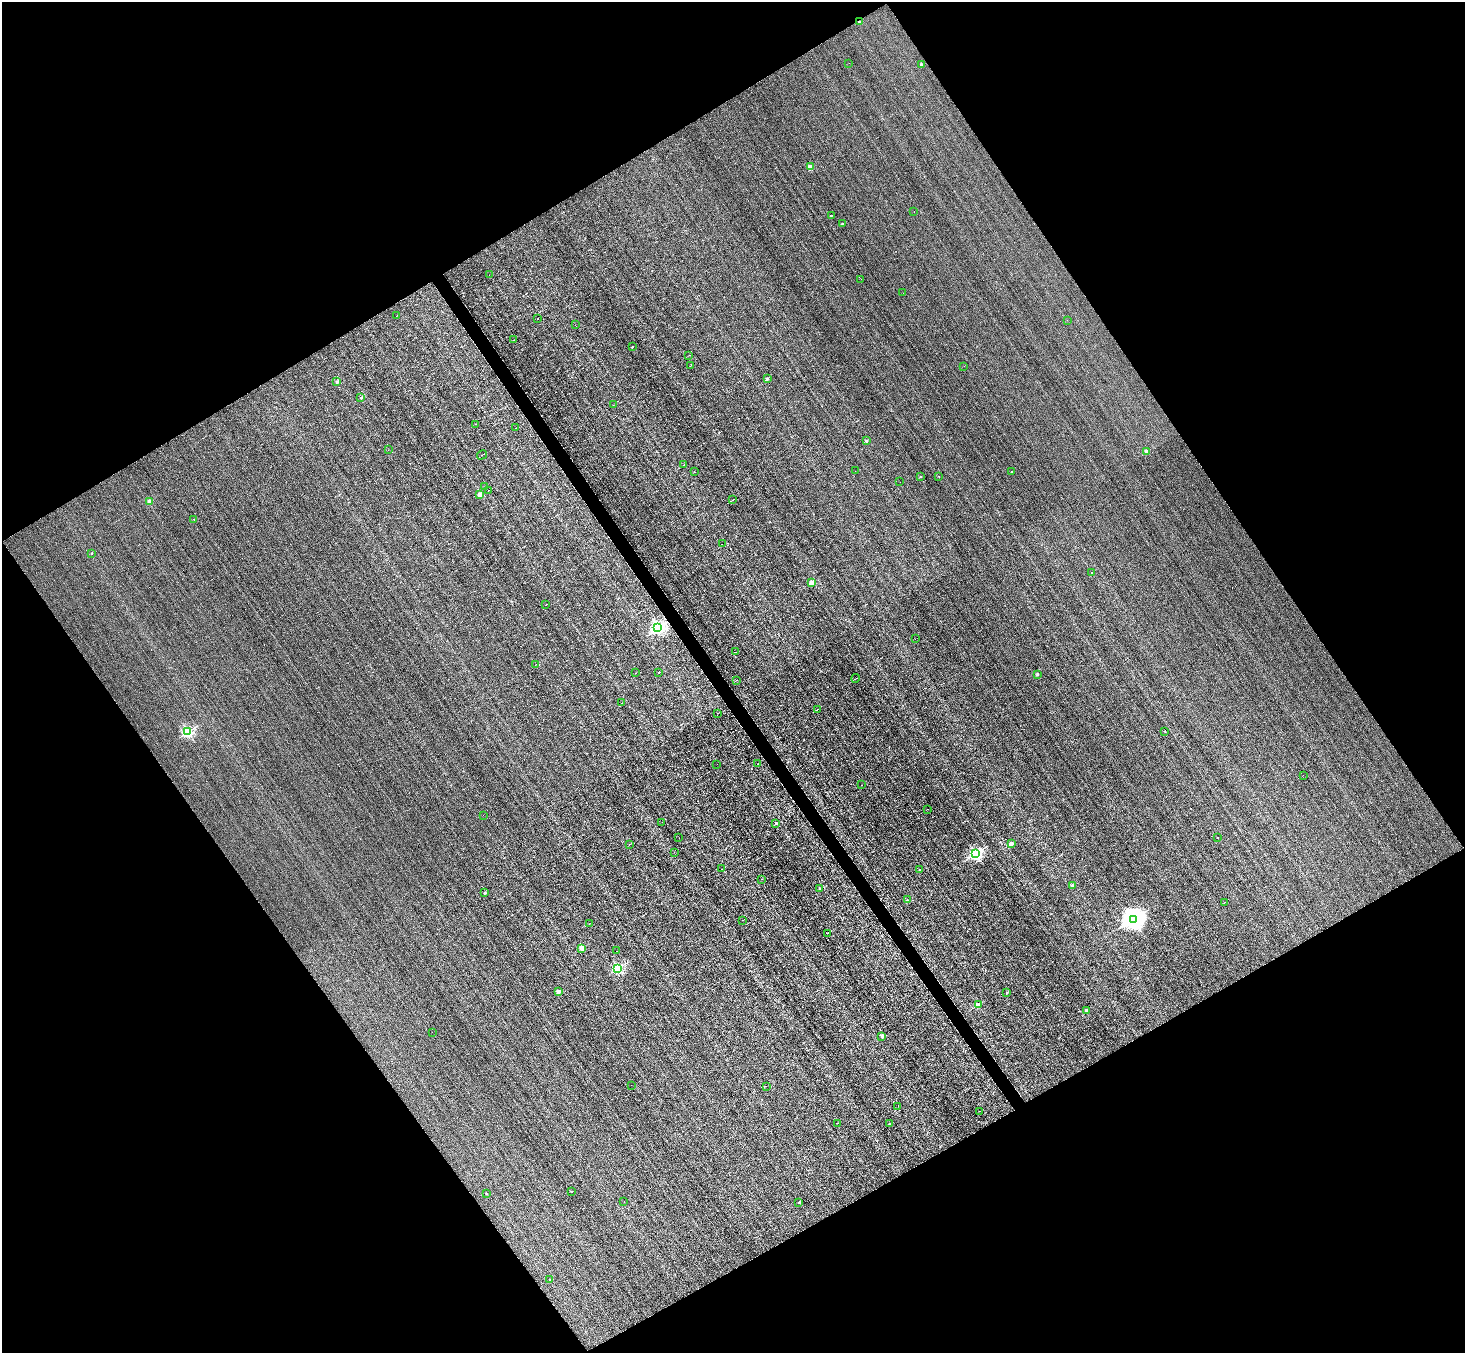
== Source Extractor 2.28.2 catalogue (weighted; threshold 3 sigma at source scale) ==
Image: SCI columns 1-5850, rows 286-5688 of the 5850 x 5835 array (HDU 1 of 3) = the unmasked area's bounding box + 8 px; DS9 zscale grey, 4 x 4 block average (1 PNG px = mean of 4 x 4 image px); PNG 1467 x 1355 px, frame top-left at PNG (2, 2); each listed source drawn as its Kron ellipse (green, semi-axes under 4 px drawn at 4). Shown black and unused: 48% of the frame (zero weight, under 3 of 5 exposures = <1% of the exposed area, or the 3 px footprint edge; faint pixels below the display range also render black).
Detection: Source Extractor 2.28.2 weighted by HDU 2 'WHT'. Background 0.00504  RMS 0.044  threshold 0.198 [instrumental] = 3 sigma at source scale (4.5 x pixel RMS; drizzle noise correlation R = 1.50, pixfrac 1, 0.05/0.05 arcsec/px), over >= 5 px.
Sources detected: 173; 66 cosmic-ray / hot-pixel residue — neither listed nor drawn; the other 107 listed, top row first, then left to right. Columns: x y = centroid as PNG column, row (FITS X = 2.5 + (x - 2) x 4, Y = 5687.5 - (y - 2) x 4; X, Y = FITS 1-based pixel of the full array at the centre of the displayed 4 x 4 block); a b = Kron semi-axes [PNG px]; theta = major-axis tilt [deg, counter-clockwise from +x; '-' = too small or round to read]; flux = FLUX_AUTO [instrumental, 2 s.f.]
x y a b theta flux
859 22 2 2 - 230
849 63 2 2 - 4.8
921 64 2 2 - 70
810 167 2 2 - 640
914 211 2 2 - 8.6
831 215 2 2 - 35
842 224 2 2 - 110
489 275 2 2 - 14
861 279 2 2 - 5.4
903 293 2 2 - 3.6
397 315 2 2 - 5.5
538 319 2 2 - 8.9
1067 320 2 2 - 2.8
575 325 2 2 - 5.1
513 340 3 2 - 12
632 347 2 2 - 38
689 355 2 2 - 4.1
691 365 2 2 - 5.6
964 366 2 2 - 5.9
767 379 2 2 - 87
336 382 2 2 - 170
361 398 2 2 - 130
613 405 2 2 - 3.4
475 424 2 2 - 3.7
516 428 2 2 - 4.3
867 441 2 2 - 150
388 450 2 2 - 6.6
1147 452 2 2 - 570
482 455 5 2 - 18
684 465 3 2 - 8.2
855 471 2 2 - 5.4
694 472 2 2 - 19
1011 472 2 2 - 13
939 476 2 2 - 14
921 477 2 2 - 22
900 482 2 2 - 5.7
484 487 2 2 - 4.6
489 490 3 2 - 13
479 495 2 2 - 430
732 500 4 2 - 18
150 502 2 2 - 500
194 519 2 2 - 19
722 544 2 2 - 11
92 553 2 2 - 22
1091 572 2 2 - 10
812 582 2 2 - 570
546 605 2 2 - 5.2
657 628 2 2 - 5800
915 639 2 2 - 3.3
735 652 2 2 - 5.8
535 665 2 2 - 9.5
659 672 2 2 - 38
635 673 2 2 - 3.5
1038 674 2 2 - 190
856 678 4 2 - 11
737 680 2 2 - 5.9
622 703 2 2 - 5.8
818 709 3 2 - 7.9
718 713 2 2 - 6.3
1165 731 2 2 - 27
188 732 2 2 - 3400
717 764 2 2 - 3.8
757 764 2 2 - 24
1303 775 2 2 - 45
862 785 2 2 - 5.1
927 809 2 2 - 3.9
483 815 2 2 - 11
662 822 2 2 - 2.9
776 823 2 2 - 69
679 838 2 2 - 5.1
1217 838 2 2 - 8.6
629 844 2 2 - 6.5
1011 844 2 2 - 480
674 852 2 2 - 5.5
976 853 2 2 - 5500
721 869 2 2 - 5.7
919 869 2 2 - 6.8
761 879 2 2 - 4.1
1072 885 2 2 - 110
819 888 2 2 - 43
485 893 2 2 - 99
907 900 2 2 - 39
1225 902 2 2 - 3.9
1133 919 4 3 - 25000
742 920 2 2 - 8.4
589 924 2 2 - 11
827 933 3 2 - 6.4
582 948 2 2 - 620
616 951 2 2 - 4.2
618 968 2 2 - 3300
558 992 2 2 - 350
1007 993 2 2 - 49
979 1005 2 2 - 750
1087 1011 2 2 - 300
432 1032 2 2 - 7.7
882 1036 2 2 - 320
631 1085 2 2 - 6.2
766 1086 2 2 - 6.1
898 1106 2 2 - 4.1
979 1111 2 2 - 4.8
837 1123 2 2 - 5.9
889 1124 2 2 - 16
571 1191 2 2 - 24
486 1193 2 2 - 46
624 1201 2 2 - 2.6
798 1203 2 2 - 41
550 1280 2 2 - 41
Overlapping masked pixels (flux is a lower limit): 1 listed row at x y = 859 22
Diffuse or blended objects may show on this block-average render without a row.